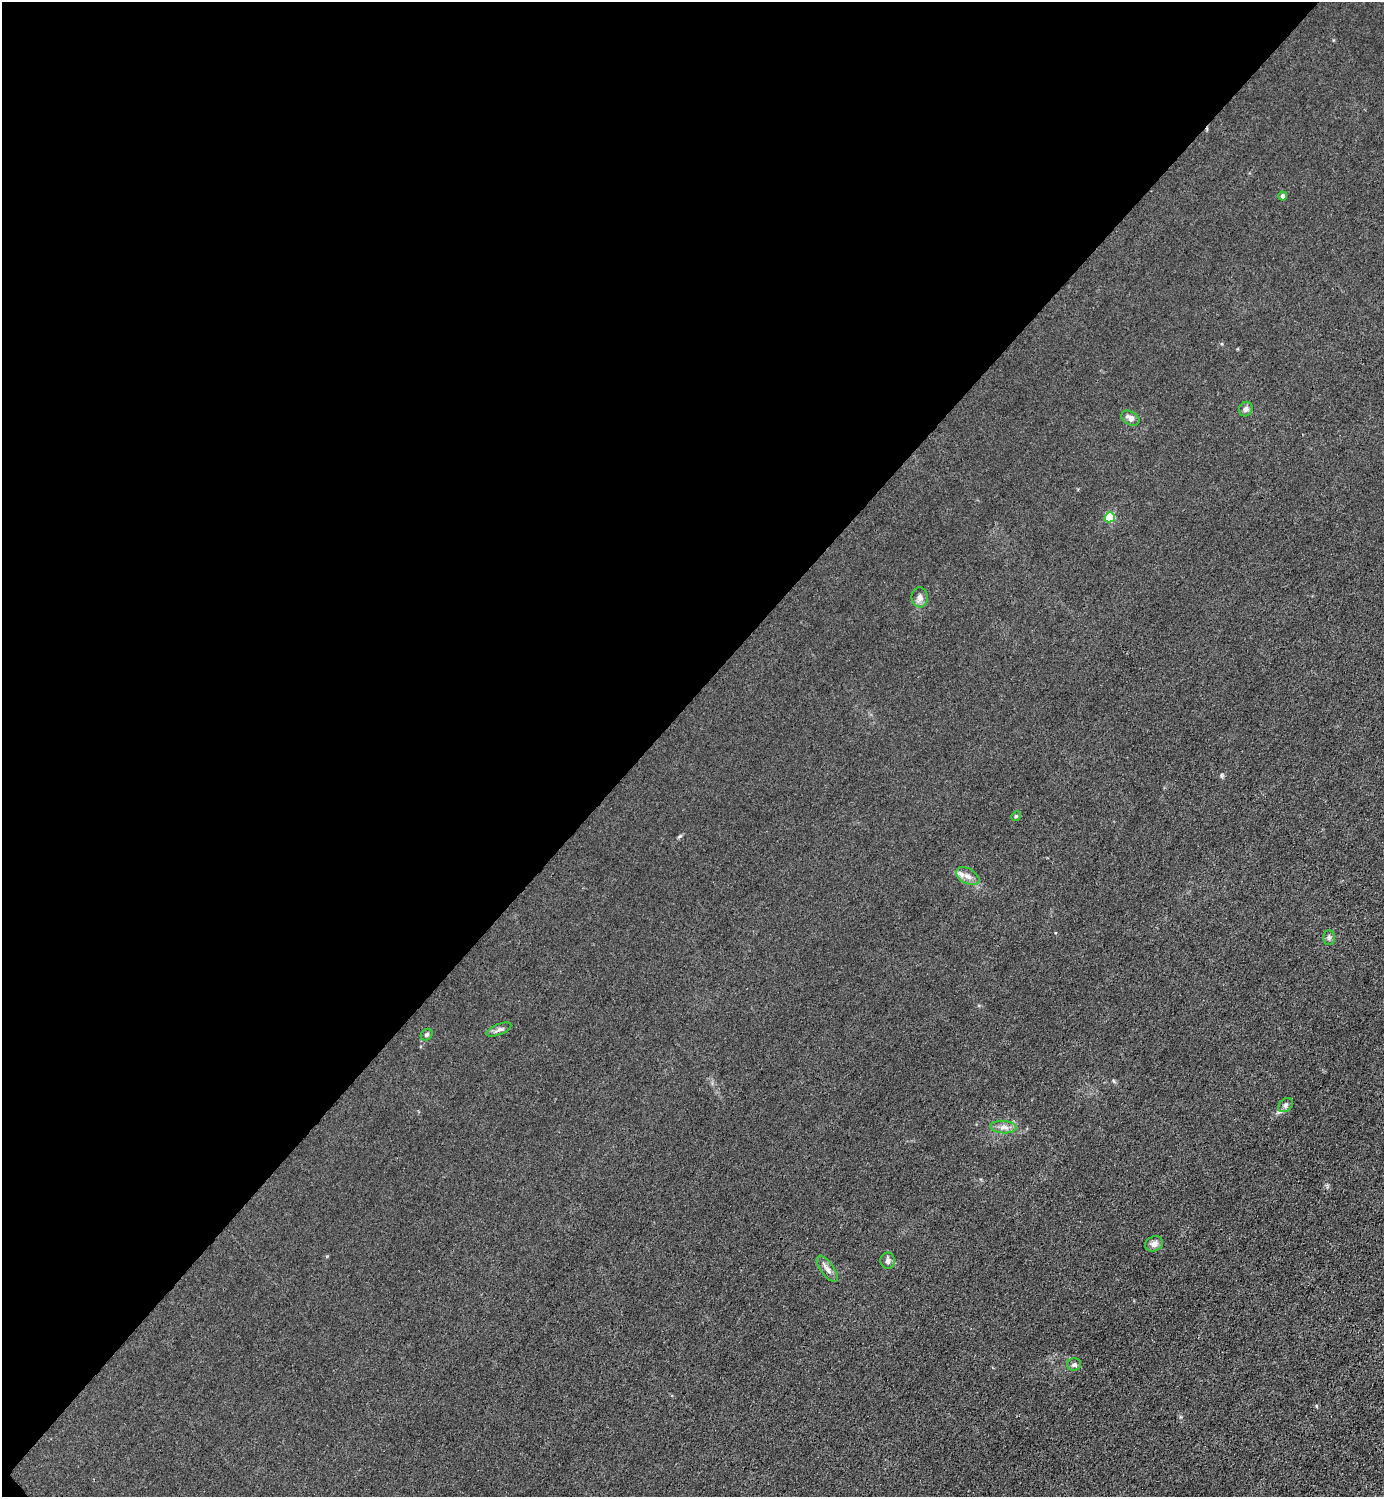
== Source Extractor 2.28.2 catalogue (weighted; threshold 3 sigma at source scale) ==
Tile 5 of 4 x 4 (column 1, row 2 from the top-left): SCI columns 301-1682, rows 2993-4487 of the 5985 x 5985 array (HDU 1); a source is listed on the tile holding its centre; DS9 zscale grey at full resolution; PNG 1386 x 1499 px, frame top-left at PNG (2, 2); each listed source drawn as its Kron ellipse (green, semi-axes under 4 px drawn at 4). Shown black and unused: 47% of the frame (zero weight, under 3 of 4 exposures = <1% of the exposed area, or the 3 px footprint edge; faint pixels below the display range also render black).
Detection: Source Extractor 2.28.2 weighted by HDU 2 'WHT'; one run over the whole footprint, this tile lists its part. Background 0.0215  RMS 0.0062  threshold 0.0279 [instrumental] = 3 sigma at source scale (4.5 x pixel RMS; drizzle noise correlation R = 1.50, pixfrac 1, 0.05/0.05 arcsec/px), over >= 5 px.
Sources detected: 17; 1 inside a brighter listed object's ellipse — not listed separately; the other 16 listed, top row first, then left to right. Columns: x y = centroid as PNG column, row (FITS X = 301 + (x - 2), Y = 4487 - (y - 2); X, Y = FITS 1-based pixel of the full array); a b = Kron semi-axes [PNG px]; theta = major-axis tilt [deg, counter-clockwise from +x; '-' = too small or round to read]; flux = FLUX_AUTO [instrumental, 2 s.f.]
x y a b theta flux
1283 196 4 4 - 2.1
1246 409 7 6 - 2.4
1130 418 9 6 -31 3.7
1110 517 5 5 - 28
920 597 10 8 -85 2.8
1016 816 5 4 - 0.75
968 876 13 7 -29 3.6
1329 937 7 6 - 1.4
499 1029 13 5 23 2
426 1035 6 5 - 1.4
1285 1105 8 6 42 1.6
1003 1127 13 6 -5 3.2
1154 1244 9 7 22 3.5
888 1261 8 7 - 2.5
827 1269 15 6 -54 3.2
1074 1364 7 6 - 1.5